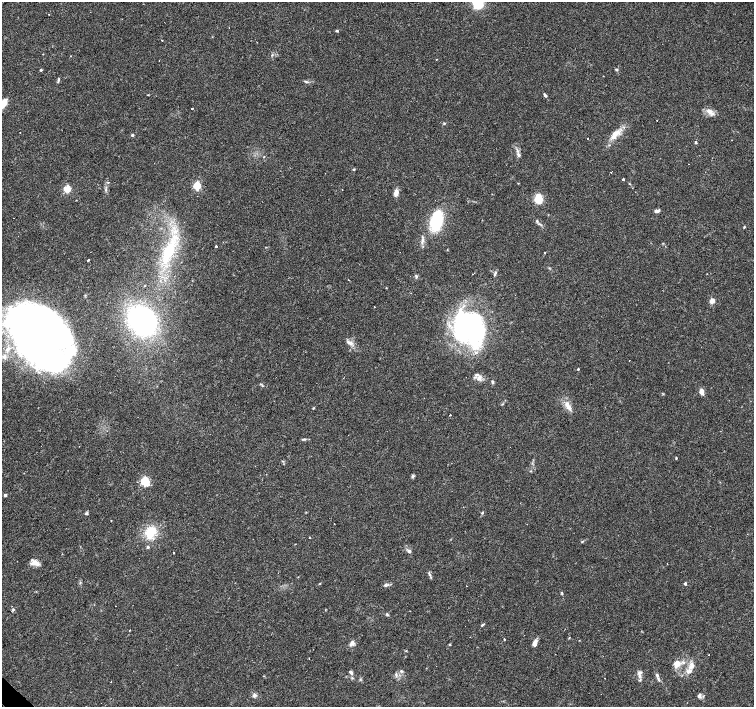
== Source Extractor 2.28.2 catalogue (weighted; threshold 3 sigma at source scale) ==
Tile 7 of 4 x 4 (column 3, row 2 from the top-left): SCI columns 3011-4514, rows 2976-4384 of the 6022 x 6015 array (HDU 1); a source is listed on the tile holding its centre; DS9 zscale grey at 2 x 2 block average (1 PNG px = mean of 2 x 2 image px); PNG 756 x 709 px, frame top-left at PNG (2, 2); no overlay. Shown black and unused: <1% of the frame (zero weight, under 3 of 4 exposures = <1% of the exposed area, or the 3 px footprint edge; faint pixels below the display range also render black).
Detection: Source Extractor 2.28.2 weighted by HDU 2 'WHT'; one run over the whole footprint, this tile lists its part. Background 0.0253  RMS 0.0033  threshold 0.0148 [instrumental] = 3 sigma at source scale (4.5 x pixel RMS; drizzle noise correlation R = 1.50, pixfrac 1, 0.0396/0.0396 arcsec/px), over >= 5 px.
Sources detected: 116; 3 inside a brighter object's white glare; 11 cosmic-ray / hot-pixel residue — not listed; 6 inside a brighter listed object's ellipse — not listed separately; the other 96 listed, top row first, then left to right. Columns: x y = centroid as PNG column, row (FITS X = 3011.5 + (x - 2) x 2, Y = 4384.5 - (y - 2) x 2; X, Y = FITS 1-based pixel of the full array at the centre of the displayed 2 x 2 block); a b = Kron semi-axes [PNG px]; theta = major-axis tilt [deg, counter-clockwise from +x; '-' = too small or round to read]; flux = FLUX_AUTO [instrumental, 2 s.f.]
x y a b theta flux
478 3 14 12 87 21
337 31 3 3 - 0.93
162 41 2 2 - 0.8
71 56 2 2 - 1.5
436 59 2 2 - 2.4
41 70 3 2 - 0.86
617 70 3 3 - 0.78
58 80 7 2 83 1
306 81 5 2 - 0.88
148 95 3 2 - 0.38
545 95 6 3 -53 1.4
3 104 12 5 54 12
192 108 2 2 - 2.8
710 112 11 6 -36 4.6
444 123 4 2 - 0.63
616 133 15 6 21 6.6
132 135 2 2 - 2
587 138 2 2 - 0.41
696 142 4 3 - 0.83
519 155 6 4 -45 1.8
264 156 3 2 - 0.45
354 169 4 2 - 0.76
611 172 2 2 - 1.8
623 179 2 2 - 4.9
197 186 3 3 - 47
67 189 3 3 - 34
106 189 5 3 - 1.3
396 192 7 4 81 5.4
538 198 13 9 -80 8.6
76 200 2 2 - 0.42
656 211 6 3 11 2.4
437 219 25 13 73 41
540 224 8 3 -29 1.5
744 227 3 2 - 0.62
422 241 12 3 76 2.7
216 246 2 2 - 9.6
169 251 23 11 65 35
545 253 2 2 - 2.1
88 260 2 2 - 10
495 273 8 3 78 1.4
416 276 5 3 - 1.1
349 280 2 2 - 0.3
712 301 5 4 - 4.7
374 306 2 2 - 0.54
142 320 23 18 -43 170
469 328 36 29 -50 160
38 334 53 33 -36 600
350 343 10 4 -28 3.7
578 369 2 2 - 0.63
479 377 8 6 61 4.1
492 382 5 3 - 1.1
261 384 3 2 - 0.62
702 392 7 4 -78 3.9
569 407 9 6 -58 4.4
313 408 3 2 - 0.61
450 415 2 2 - 1.8
303 439 6 3 2 1.1
676 458 3 2 - 0.56
413 476 5 4 - 1.2
145 481 3 3 - 69
5 495 3 2 - 1.9
482 512 5 2 - 0.71
86 513 5 3 - 1
334 523 2 2 - 1.1
150 532 13 9 61 20
309 537 2 2 - 0.37
582 541 4 2 - 0.68
148 547 4 3 - 1
409 551 5 4 - 1.9
174 553 2 2 - 1
34 563 11 6 -26 5.4
429 574 7 3 -66 1.4
685 583 2 2 - 2.3
386 585 8 3 12 1.8
562 593 5 2 - 0.8
12 606 2 2 - 0.34
116 606 2 2 - 1
13 610 4 3 - 0.88
387 614 4 3 - 1
482 625 2 2 - 7.1
130 630 2 2 - 0.58
569 638 3 2 - 0.42
504 639 3 2 - 0.44
352 643 7 5 59 3.1
534 643 8 4 83 4.1
450 645 3 2 - 0.5
677 662 11 6 19 4.7
691 666 10 6 74 4.9
401 671 3 3 - 1
351 672 6 4 -51 1.7
396 674 5 3 - 1.2
657 675 5 3 - 1.8
639 676 6 4 -86 2.7
605 678 2 2 - 0.42
254 695 6 5 - 1.8
699 695 5 4 - 2.6
Isophote crosses this tile's border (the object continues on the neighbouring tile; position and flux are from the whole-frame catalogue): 2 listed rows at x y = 478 3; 3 104
Diffuse or blended objects may show on this block-average render without a row.